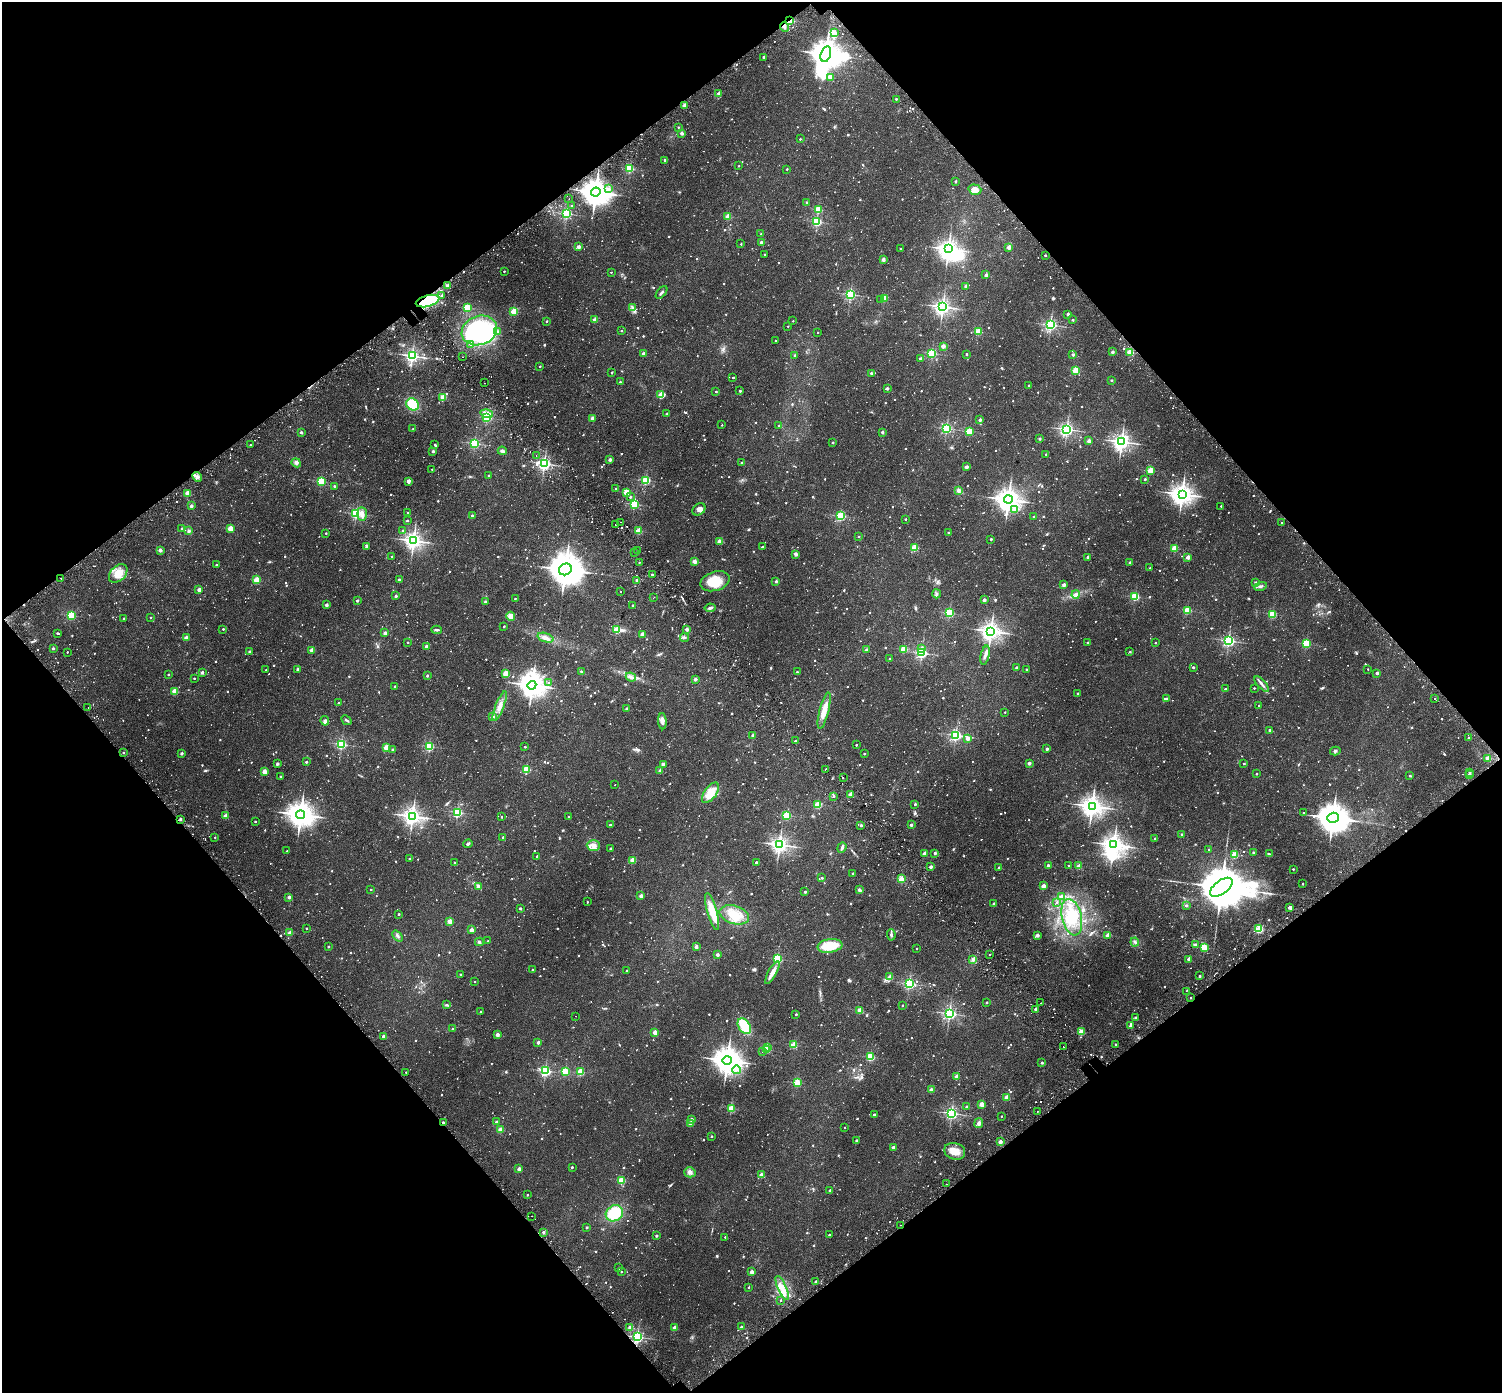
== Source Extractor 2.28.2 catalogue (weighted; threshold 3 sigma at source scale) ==
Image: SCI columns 70-6067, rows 241-5801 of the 6143 x 6102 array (HDU 1 of 3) = the unmasked area's bounding box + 8 px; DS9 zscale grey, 4 x 4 block average (1 PNG px = mean of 4 x 4 image px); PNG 1504 x 1395 px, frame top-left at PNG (2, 2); each listed source drawn as its Kron ellipse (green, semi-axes under 4 px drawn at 4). Shown black and unused: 49% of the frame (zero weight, under 2 of 3 exposures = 5% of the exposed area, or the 3 px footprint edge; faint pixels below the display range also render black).
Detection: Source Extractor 2.28.2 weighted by HDU 2 'WHT'. Background 0.0598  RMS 0.0046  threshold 0.0206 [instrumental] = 3 sigma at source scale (4.5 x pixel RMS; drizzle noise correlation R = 1.50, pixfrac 1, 0.0396/0.0396 arcsec/px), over >= 5 px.
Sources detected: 1856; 64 too faint to see at this stretch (4 x 4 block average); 8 inside a brighter object's white glare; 45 cosmic-ray / hot-pixel residue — neither listed nor drawn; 16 coinciding with a brighter row at this scale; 24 inside a brighter listed object's ellipse — not listed separately; of the other 1699, all 500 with FLUX_AUTO >= 3.74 (the completeness limit of this list) listed and drawn (1199 fainter detections not listed), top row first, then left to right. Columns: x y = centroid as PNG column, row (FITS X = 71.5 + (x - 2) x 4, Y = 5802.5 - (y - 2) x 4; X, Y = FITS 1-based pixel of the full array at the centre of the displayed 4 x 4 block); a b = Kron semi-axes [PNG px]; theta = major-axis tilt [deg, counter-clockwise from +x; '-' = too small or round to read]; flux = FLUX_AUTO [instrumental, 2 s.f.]
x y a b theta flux
790 21 2 2 - 160
784 27 5 2 - 6.7
834 33 3 2 - 47
826 54 8 5 73 5000
764 57 2 2 - 9.2
830 77 2 2 - 54
718 93 4 3 - 5.8
896 99 2 2 - 7.2
684 105 2 2 - 26
678 127 2 2 - 4.5
682 133 2 2 - 23
800 139 2 2 - 5.2
665 160 2 2 - 7.7
739 166 2 2 - 4.6
630 168 2 2 - 250
787 169 2 2 - 4.8
956 181 2 2 - 11
609 189 2 2 - 8.2
975 190 6 5 - 19
596 192 5 4 - 4000
569 199 2 2 - 6.3
806 202 2 2 - 3.9
572 206 2 2 - 5.4
818 209 2 2 - 150
567 214 2 2 - 390
728 216 2 2 - 75
817 222 2 2 - 310
761 234 2 2 - 6.4
761 242 2 2 - 17
741 244 2 2 - 3.8
579 247 2 2 - 32
1009 247 2 2 - 43
900 248 2 2 - 4.5
948 249 3 3 - 1600
765 255 2 2 - 6.1
1045 255 2 2 - 6.2
883 260 2 2 - 37
504 271 2 2 - 3.9
611 272 2 2 - 4.3
986 275 2 2 - 23
447 286 2 2 - 36
966 286 2 2 - 19
662 292 7 2 49 5.2
850 294 2 2 - 480
441 296 2 2 - 6.2
881 299 2 2 - 3.9
884 299 2 2 - 82
428 301 12 5 15 160
467 307 2 2 - 170
943 307 3 2 - 1100
633 308 4 3 - 5
514 311 2 2 - 89
1068 314 2 2 - 20
595 320 2 2 - 60
1073 320 2 2 - 9.6
547 321 2 2 - 6.7
793 321 2 2 - 4.5
1051 325 2 2 - 580
788 326 2 2 - 4.4
479 330 18 14 20 370
498 331 4 2 - 4
621 331 2 2 - 6
817 332 2 2 - 4
978 332 2 2 - 140
775 341 2 2 - 3.8
471 344 2 2 - 5.9
943 346 2 2 - 39
1112 352 2 2 - 19
1130 352 2 2 - 110
932 353 2 2 - 260
643 354 2 2 - 28
966 354 2 2 - 7.3
1073 355 2 2 - 3.9
412 356 2 2 - 780
795 356 2 2 - 9.7
462 357 2 2 - 4.1
920 359 2 2 - 16
540 366 2 2 - 6
1075 370 2 2 - 150
612 372 2 2 - 5.8
871 373 2 2 - 12
733 378 2 2 - 6.3
1112 380 2 2 - 9.8
620 382 2 2 - 5.5
484 383 2 2 - 4.1
1029 385 2 2 - 7.3
887 388 2 2 - 11
716 391 2 2 - 5.5
740 391 2 2 - 11
661 395 2 2 - 79
443 397 2 2 - 100
412 404 6 5 - 88
487 414 6 4 -16 28
667 414 2 2 - 13
487 418 2 2 - 280
592 418 2 2 - 29
980 420 2 2 - 21
722 425 2 2 - 4.6
779 426 2 2 - 4.8
413 428 2 2 - 4.1
946 428 2 2 - 410
1067 429 2 2 - 750
969 431 2 2 - 120
301 432 2 2 - 16
882 432 2 2 - 19
1040 439 2 2 - 14
1089 441 2 2 - 34
1122 442 3 3 - 1300
475 443 2 2 - 380
833 443 2 2 - 9.3
250 445 2 2 - 4.9
435 445 2 2 - 5.6
433 451 2 2 - 15
502 451 4 3 - 5.8
1046 454 2 2 - 7.2
536 456 2 2 - 24
610 460 2 2 - 23
296 463 5 4 - 8
742 463 2 2 - 9.6
544 464 2 2 - 760
966 467 2 2 - 26
432 469 2 2 - 4.1
1150 470 2 2 - 120
489 475 2 2 - 4.2
197 477 5 3 - 8.7
1145 479 2 2 - 9.8
646 480 2 2 - 270
321 481 2 2 - 200
408 481 2 2 - 34
334 486 2 2 - 5.6
616 489 2 2 - 7.9
958 490 4 4 - 7.7
626 492 2 2 - 110
188 493 2 2 - 73
1182 494 3 3 - 2200
630 497 2 2 - 5.4
1008 500 4 4 - 2800
634 504 2 2 - 280
191 506 2 2 - 20
1221 506 2 2 - 4.7
699 509 7 5 35 12
1014 510 4 4 - 7
408 512 2 2 - 3.8
356 514 2 2 - 370
362 514 7 4 -86 15
472 515 2 2 - 14
840 516 2 2 - 290
1034 516 2 2 - 6.2
905 519 2 2 - 7.5
407 520 2 2 - 5.4
621 522 2 2 - 4.1
1282 523 2 2 - 4.1
615 525 2 2 - 4.6
182 528 2 2 - 3.8
230 528 2 2 - 85
402 530 2 2 - 4
189 531 3 3 - 4.9
639 531 2 2 - 120
948 532 2 2 - 5.3
326 533 2 2 - 5.8
859 536 2 2 - 6.4
991 539 2 2 - 11
413 541 3 3 - 1400
719 541 2 2 - 40
366 547 2 2 - 3.9
762 547 2 2 - 7.1
915 548 2 2 - 140
1175 548 2 2 - 110
160 550 2 2 - 34
638 550 2 2 - 4.7
635 552 2 2 - 9.1
796 554 2 2 - 31
392 557 2 2 - 3.8
1088 557 2 2 - 17
1188 557 2 2 - 37
694 561 2 2 - 42
639 562 2 2 - 4.5
1130 563 2 2 - 20
216 565 2 2 - 6.3
1150 568 2 2 - 4.5
565 569 6 5 - 7400
118 573 11 7 45 47
652 574 2 2 - 7.8
61 578 2 2 - 4.1
257 580 2 2 - 130
399 580 2 2 - 13
636 580 2 2 - 9.5
715 581 15 9 17 63
776 581 2 2 - 14
1255 582 2 2 - 15
1064 585 2 2 - 30
1260 586 6 3 14 6.3
199 590 2 2 - 38
620 592 2 2 - 6
936 594 4 2 - 4.2
1076 594 4 2 - 4.8
396 596 2 2 - 13
654 597 2 2 - 5.3
1135 597 2 2 - 230
515 598 2 2 - 4.3
984 600 2 2 - 29
357 601 2 2 - 13
485 602 2 2 - 10
326 605 2 2 - 26
632 605 2 2 - 3.9
710 608 5 2 - 6.8
1187 610 2 2 - 180
949 613 2 2 - 260
1272 614 2 2 - 190
71 615 2 2 - 240
511 616 4 4 - 20
151 617 2 2 - 4.1
123 618 2 2 - 4.9
504 626 2 2 - 5.7
223 629 2 2 - 4.5
687 629 2 2 - 17
436 630 5 2 - 4.7
617 630 2 2 - 120
991 631 3 3 - 1600
57 633 2 2 - 4.8
385 633 2 2 - 33
642 634 2 2 - 56
186 638 2 2 - 43
545 638 8 4 -19 14
684 638 4 3 - 5.1
1229 641 2 2 - 620
408 642 2 2 - 4
1088 643 2 2 - 14
1155 643 2 2 - 4.9
1306 644 2 2 - 210
426 646 2 2 - 28
53 648 2 2 - 11
922 648 2 2 - 17
904 649 2 2 - 130
312 650 2 2 - 52
866 650 2 2 - 20
67 652 2 2 - 3.8
249 652 2 2 - 15
1130 652 2 2 - 6
922 653 2 2 - 480
985 655 10 3 77 11
890 659 2 2 - 7
1017 667 2 2 - 15
1193 667 2 2 - 9.1
298 669 2 2 - 11
1026 669 2 2 - 7.6
1368 669 2 2 - 3.9
266 670 2 2 - 4
581 671 2 2 - 8.4
202 672 2 2 - 21
797 672 2 2 - 5
506 673 2 2 - 110
1377 673 2 2 - 18
168 675 2 2 - 5.8
427 676 2 2 - 9.1
631 677 5 3 - 7.8
194 678 2 2 - 6.1
695 679 2 2 - 27
549 683 2 2 - 4.1
1262 684 10 2 -47 8.3
532 685 4 4 - 3400
395 686 2 2 - 8.7
1254 688 2 2 - 3.8
1225 689 2 2 - 8.2
175 691 2 2 - 110
1078 693 2 2 - 8.7
1435 698 2 2 - 4
1166 699 2 2 - 5.8
338 703 2 2 - 6.5
1259 705 2 2 - 4.2
500 706 16 4 68 22
88 707 2 2 - 4
627 709 2 2 - 16
824 711 18 4 76 33
1005 712 2 2 - 3.8
492 717 2 2 - 21
347 720 5 2 - 3.8
325 721 5 4 - 7.9
662 721 8 4 -87 13
1270 730 2 2 - 8.9
753 735 2 2 - 27
956 735 2 2 - 580
1468 738 2 2 - 5.1
968 739 2 2 - 28
795 741 2 2 - 4
341 744 2 2 - 410
856 745 2 2 - 5.8
429 746 2 2 - 270
525 747 2 2 - 6.8
386 748 2 2 - 85
392 749 2 2 - 9.8
1047 749 2 2 - 18
1335 751 5 2 - 4
123 752 2 2 - 4.8
181 753 2 2 - 18
864 754 2 2 - 7.1
1488 758 2 2 - 48
306 762 2 2 - 8.7
1029 763 2 2 - 28
277 764 2 2 - 18
663 764 4 4 - 5.2
1244 764 2 2 - 4.8
526 769 2 2 - 180
825 769 2 2 - 7.7
660 771 2 2 - 36
264 772 2 2 - 68
1470 772 2 2 - 7.1
1256 774 2 2 - 6.9
1469 775 2 2 - 18
280 776 2 2 - 4.5
1410 776 2 2 - 6.9
843 778 2 2 - 7.3
615 785 2 2 - 4
710 793 12 6 54 42
851 794 2 2 - 71
833 796 2 2 - 4.8
915 804 2 2 - 10
818 805 2 2 - 140
1092 806 3 3 - 2100
457 812 2 2 - 330
1303 813 2 2 - 3.7
300 815 4 4 - 3400
787 815 2 2 - 240
226 816 2 2 - 46
412 816 3 3 - 1600
501 817 2 2 - 4
569 817 2 2 - 7.4
1333 818 6 5 - 5700
180 819 2 2 - 14
255 822 2 2 - 5.7
611 825 2 2 - 7.9
861 825 2 2 - 12
911 825 2 2 - 17
1182 835 3 2 - 4.1
215 837 2 2 - 3.9
503 837 2 2 - 8.2
1155 838 2 2 - 9.1
468 844 5 2 - 4.6
593 845 7 5 0 14
779 845 3 2 - 1300
1114 845 4 3 - 2100
842 848 5 2 - 7.2
611 849 2 2 - 19
1209 850 2 2 - 3.8
287 851 2 2 - 4.5
1253 852 2 2 - 7.8
925 853 2 2 - 38
935 853 2 2 - 12
1269 854 4 2 - 3.9
1234 855 2 2 - 130
537 856 2 2 - 5.6
409 859 2 2 - 4.9
633 860 2 2 - 87
454 862 2 2 - 3.8
756 862 2 2 - 16
1048 865 2 2 - 15
1069 866 2 2 - 16
1079 866 2 2 - 54
931 867 2 2 - 21
999 867 2 2 - 8.1
1293 869 2 2 - 5
853 873 2 2 - 4.5
822 878 2 2 - 6.3
901 879 2 2 - 110
1303 884 2 2 - 6.2
478 886 2 2 - 28
1044 886 2 2 - 40
1221 887 13 6 36 21000
371 889 2 2 - 4
859 890 3 3 - 7.2
805 892 2 2 - 12
641 896 2 2 - 42
1062 896 3 3 - 4
289 897 2 2 - 20
587 902 2 2 - 5.1
1057 902 2 2 - 3.8
994 904 2 2 - 17
1186 905 2 2 - 9.4
1290 907 2 2 - 32
520 908 2 2 - 13
712 911 19 5 -74 53
399 914 2 2 - 7.9
734 915 15 9 -17 47
1072 917 18 10 -77 69
450 921 2 2 - 72
306 928 2 2 - 4.2
1259 929 2 2 - 230
471 930 2 2 - 43
290 933 2 2 - 43
891 935 5 3 - 5.8
1037 935 2 2 - 32
1108 935 2 2 - 73
397 936 6 2 -52 5.9
488 941 2 2 - 5.5
479 942 4 3 - 4.4
1135 942 4 2 - 4.5
1196 945 2 2 - 14
830 946 12 7 8 70
328 947 2 2 - 7.1
696 947 2 2 - 33
1204 947 2 2 - 150
917 948 2 2 - 4
717 955 2 2 - 24
990 955 2 2 - 3.8
777 959 2 2 - 280
1189 959 2 2 - 32
973 960 4 3 - 6
532 970 2 2 - 3.8
627 971 2 2 - 6.2
772 973 13 4 62 17
460 974 2 2 - 3.9
1200 976 2 2 - 8
890 977 2 2 - 63
475 982 2 2 - 3.8
909 983 2 2 - 480
1186 991 2 2 - 5.9
1191 998 2 2 - 3.8
987 1002 2 2 - 5.6
1041 1003 2 2 - 9.3
446 1005 4 2 - 3.8
902 1005 2 2 - 5.8
1035 1009 2 2 - 19
860 1010 2 2 - 77
481 1012 2 2 - 15
796 1014 2 2 - 7.5
949 1014 2 2 - 680
576 1016 2 2 - 4.3
1136 1018 2 2 - 19
744 1026 9 5 -56 70
1130 1026 2 2 - 18
453 1029 2 2 - 5.4
655 1032 2 2 - 65
1081 1032 2 2 - 100
497 1035 2 2 - 37
383 1036 2 2 - 18
538 1042 2 2 - 25
1115 1044 2 2 - 4.8
794 1045 2 2 - 120
767 1047 2 2 - 78
1063 1047 2 2 - 7.7
766 1050 2 2 - 120
763 1051 2 2 - 6.9
870 1057 2 2 - 210
727 1060 5 4 - 4000
1042 1063 2 2 - 11
737 1070 4 2 - 5.6
545 1071 2 2 - 420
565 1071 2 2 - 180
406 1072 2 2 - 18
580 1072 2 2 - 140
956 1077 2 2 - 54
797 1083 2 2 - 160
931 1090 2 2 - 36
1007 1097 2 2 - 62
982 1104 2 2 - 73
966 1106 2 2 - 6
731 1108 2 2 - 140
1037 1111 2 2 - 5.5
951 1113 2 2 - 670
874 1115 2 2 - 16
1001 1116 2 2 - 4.3
691 1119 2 2 - 18
496 1122 2 2 - 13
443 1123 2 2 - 18
691 1123 2 2 - 59
979 1123 5 3 - 7.9
845 1128 2 2 - 3.8
500 1130 2 2 - 65
711 1136 2 2 - 5.6
856 1141 2 2 - 13
1000 1142 2 2 - 31
893 1147 2 2 - 19
955 1151 10 8 -17 33
572 1167 2 2 - 7.5
519 1169 2 2 - 42
690 1172 5 5 - 9.6
761 1175 2 2 - 41
621 1180 2 2 - 150
946 1184 2 2 - 5.2
830 1190 3 2 - 3.9
527 1195 2 2 - 4.5
614 1213 9 7 35 87
531 1216 2 2 - 4.6
900 1225 2 2 - 4.1
587 1227 2 2 - 10
544 1232 2 2 - 16
829 1235 2 2 - 5.6
656 1236 2 2 - 12
725 1237 2 2 - 4.9
618 1268 2 2 - 3.8
621 1272 2 2 - 5.4
752 1272 2 2 - 41
816 1282 2 2 - 14
749 1287 2 2 - 5.1
782 1288 13 4 -65 25
781 1300 2 2 - 4.3
741 1327 2 2 - 9.9
630 1328 2 2 - 45
675 1328 2 2 - 44
637 1337 2 2 - 600
Overlapping masked pixels (flux is a lower limit): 6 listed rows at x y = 790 21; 784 27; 596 192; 428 301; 443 1123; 900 1225
Diffuse or blended objects may show on this block-average render without a row.